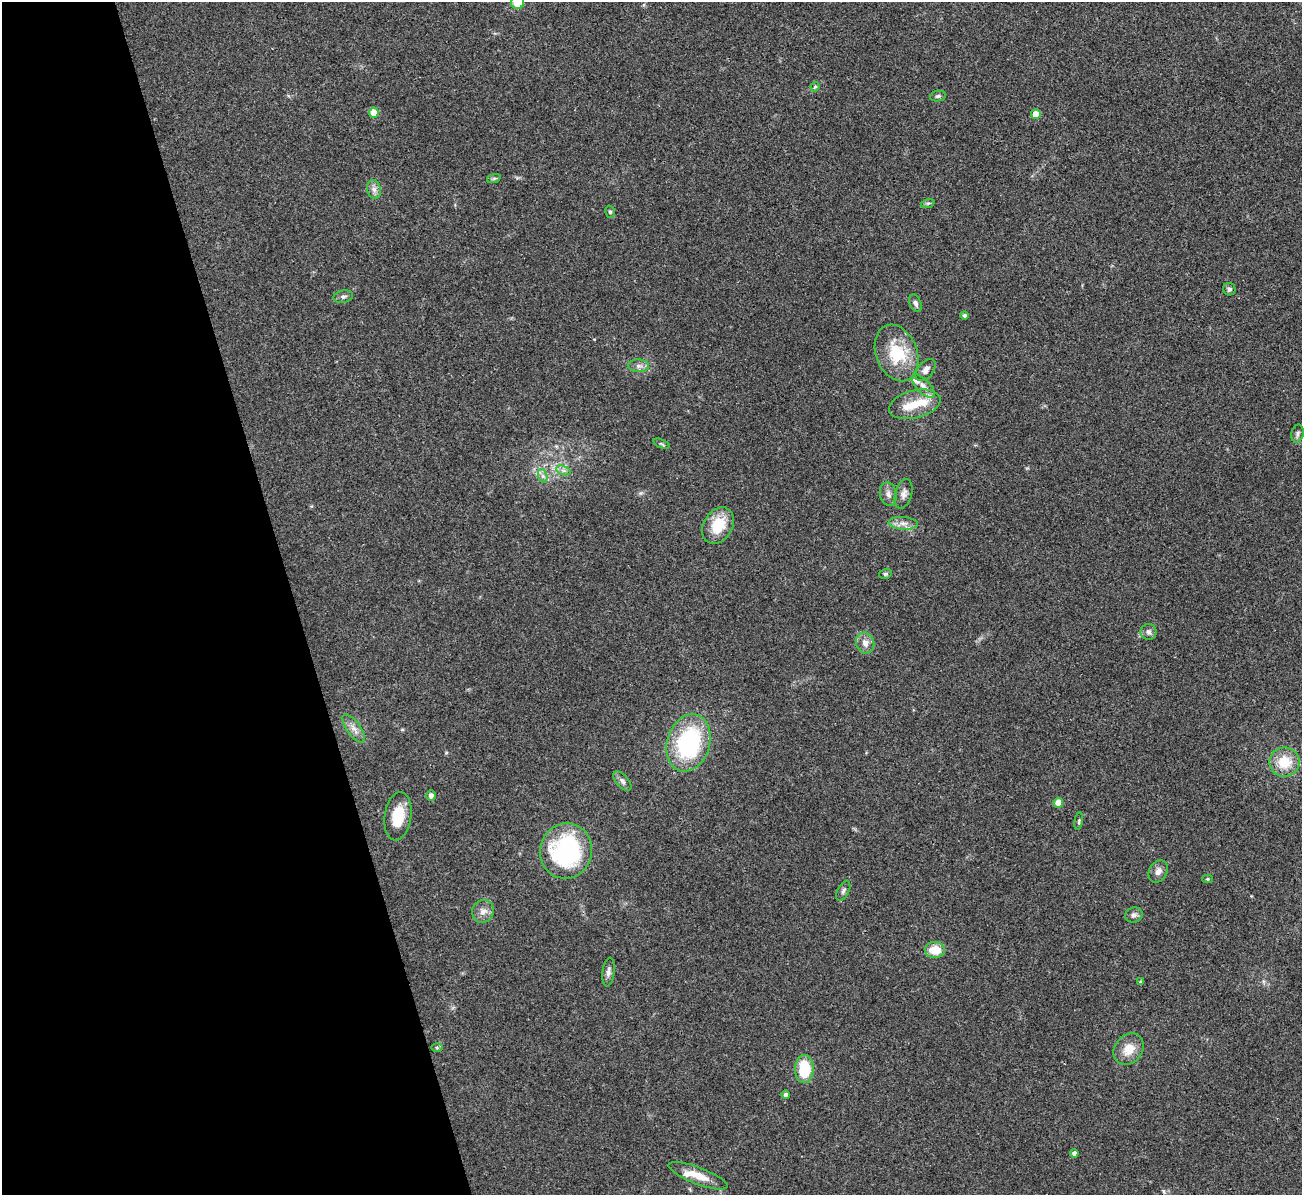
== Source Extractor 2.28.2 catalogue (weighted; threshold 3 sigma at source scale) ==
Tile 5 of 4 x 4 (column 1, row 2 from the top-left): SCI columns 1-1300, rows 2530-3722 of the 5199 x 5182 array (HDU 1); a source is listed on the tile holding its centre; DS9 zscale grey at full resolution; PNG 1304 x 1197 px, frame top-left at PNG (2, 2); each listed source drawn as its Kron ellipse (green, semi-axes under 4 px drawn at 4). Shown black and unused: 22% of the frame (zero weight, under 3 of 4 exposures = <1% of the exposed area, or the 3 px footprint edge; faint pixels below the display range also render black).
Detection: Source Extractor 2.28.2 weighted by HDU 2 'WHT'; one run over the whole footprint, this tile lists its part. Background 0.0812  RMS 0.0058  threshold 0.0263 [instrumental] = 3 sigma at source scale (4.5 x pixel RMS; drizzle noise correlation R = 1.50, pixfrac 1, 0.05/0.05 arcsec/px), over >= 5 px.
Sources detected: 56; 1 inside a brighter object's white glare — neither listed nor drawn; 3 inside a brighter listed object's ellipse — not listed separately; the other 52 listed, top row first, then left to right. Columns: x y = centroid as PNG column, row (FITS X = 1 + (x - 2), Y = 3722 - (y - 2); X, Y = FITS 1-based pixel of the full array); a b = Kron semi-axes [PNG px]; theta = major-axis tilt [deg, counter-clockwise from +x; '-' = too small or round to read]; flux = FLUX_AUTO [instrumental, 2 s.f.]
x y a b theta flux
518 2 6 6 - 14
815 87 5 4 - 0.81
938 96 8 5 11 1.3
374 112 5 5 - 13
1036 114 5 5 - 8.1
494 178 7 4 19 0.96
374 189 9 7 -74 2.7
928 203 7 4 18 1
610 212 6 4 -74 0.91
1229 289 6 6 - 1.4
343 297 10 6 13 1.7
915 303 9 5 -69 2.1
965 315 4 4 - 1.7
896 353 29 20 -70 26
639 366 10 6 -2 2.5
926 370 13 7 51 3.3
923 386 15 7 -46 3.8
915 404 26 14 14 13
1298 434 9 6 79 1.6
661 444 9 4 -22 0.92
563 470 7 4 -18 1.6
543 476 7 4 -71 1.6
888 494 12 8 -77 3
903 494 15 8 73 3.2
903 523 15 6 -4 3.8
718 526 19 14 58 17
885 574 6 5 - 0.94
1148 632 8 8 - 2
865 643 10 9 - 4.3
354 729 17 7 -54 4.1
688 743 29 21 72 70
1284 762 15 14 - 14
622 781 12 6 -48 2
431 795 5 5 - 2.3
1058 803 5 5 - 8.2
398 816 24 13 82 15
1079 821 8 4 79 1
566 851 28 26 73 76
1158 871 12 9 62 3.5
1207 879 5 4 - 0.88
843 891 11 5 64 1.8
483 911 11 10 - 4.1
1134 915 9 7 18 2.1
935 950 10 8 0 10
608 972 14 6 83 2.8
1141 982 4 3 - 0.96
437 1047 6 4 -1 0.84
1129 1049 17 14 49 9.5
804 1069 14 9 90 22
785 1095 4 4 - 1.8
1074 1153 4 4 - 2.1
698 1176 31 8 -21 9.7
Isophote crosses this tile's border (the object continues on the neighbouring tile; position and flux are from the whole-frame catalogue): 1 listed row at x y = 518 2